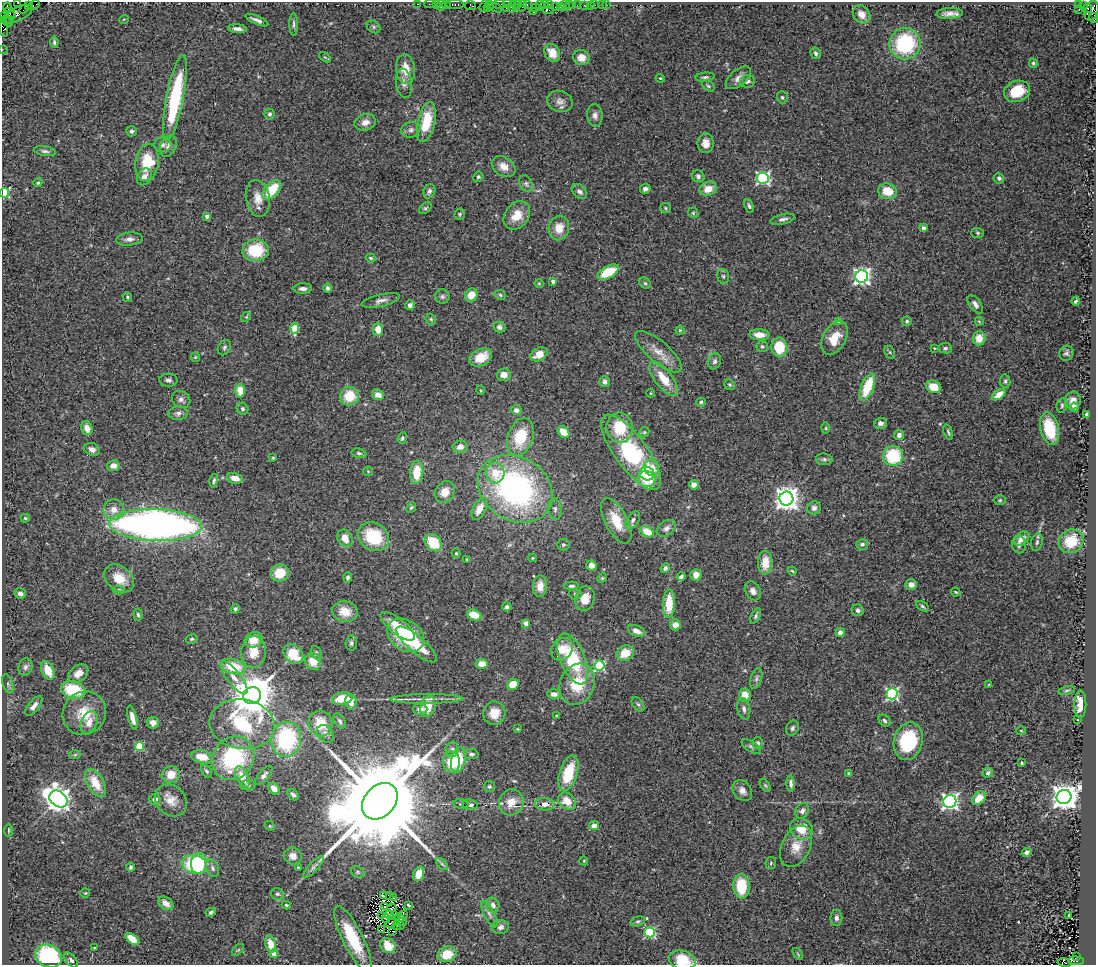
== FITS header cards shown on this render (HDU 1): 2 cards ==
NAXIS1  =                 1094
NAXIS2  =                  963

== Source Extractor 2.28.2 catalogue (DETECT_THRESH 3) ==
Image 1094 x 963 px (HDU 1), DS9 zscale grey, 1 PNG px = 1 image px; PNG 1098 x 967 px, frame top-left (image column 1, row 963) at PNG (2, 2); each listed source drawn as its Kron ellipse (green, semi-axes under 4 px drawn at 4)
Background 1.82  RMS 0.077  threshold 0.232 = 3 sigma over >= 5 px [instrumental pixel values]
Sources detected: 430; all 430 listed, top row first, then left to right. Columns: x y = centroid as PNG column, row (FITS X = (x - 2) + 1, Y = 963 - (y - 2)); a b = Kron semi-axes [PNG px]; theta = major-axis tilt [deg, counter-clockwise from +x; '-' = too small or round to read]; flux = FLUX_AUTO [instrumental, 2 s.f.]
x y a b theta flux
18 3 3 2 - 490
417 4 3 2 - 98
430 4 6 2 0 120
436 4 2 2 - 71
446 4 4 3 - 160
455 4 9 3 0 340
499 4 6 3 5 270
507 4 4 2 - 430
518 4 4 2 - 98
544 4 4 2 - 160
549 4 3 2 - 120
28 5 4 2 - 80
34 5 6 3 27 140
442 5 6 2 72 160
470 5 6 5 - 200
489 5 4 3 - 200
527 5 3 3 - 160
540 5 5 3 - 260
569 5 3 2 - 78
573 5 3 2 - 94
577 5 2 2 - 24
584 5 3 3 - 240
590 5 3 2 - 31
595 5 2 2 - 31
603 5 2 2 - 12
607 5 2 2 - 22
1078 5 3 2 - 170
1083 5 3 2 - 64
485 6 7 3 61 160
522 6 6 3 74 390
560 6 3 3 - 110
565 6 5 2 - 130
7 7 5 3 - 360
495 7 8 3 -28 540
512 7 6 4 85 550
535 7 2 2 - 130
555 7 2 2 - 140
507 8 2 2 - 82
516 8 4 2 - 300
1088 8 4 3 - 430
24 9 6 2 44 100
487 9 3 2 - 77
548 10 5 3 - 110
1079 10 3 2 - 12
1092 11 10 6 70 2200
534 12 3 3 - 9.9
10 13 6 3 -35 1700
950 13 13 5 4 33
17 14 16 6 25 1100
862 14 10 8 -48 47
5 16 4 3 - 78
12 16 3 3 - 920
1094 18 5 3 - 260
124 19 5 3 - 4
257 20 12 3 -23 20
8 22 5 3 - 1500
294 24 11 4 -89 13
3 27 10 4 -80 420
374 27 7 5 -38 11
237 29 9 4 -6 23
54 42 6 3 -81 9.4
905 44 16 15 - 450
2 50 2 2 - 36
552 53 9 7 -62 78
816 53 6 5 - 12
325 57 6 3 -36 5.7
581 58 8 7 - 58
1033 63 5 4 - 9
405 69 15 9 -84 80
705 77 10 4 6 12
660 78 4 4 - 5.4
738 78 15 8 39 35
747 81 7 6 - 21
404 83 15 8 -80 29
708 86 7 5 -39 8.9
1017 91 13 10 20 170
782 97 6 5 - 9.5
175 98 43 8 79 520
560 101 13 10 -16 34
270 114 5 5 - 12
595 115 11 8 -85 25
365 122 11 8 17 38
426 122 20 8 77 180
411 130 9 7 17 20
132 131 5 5 - 13
706 143 10 8 88 40
163 145 9 7 6 20
168 146 11 7 65 25
45 151 11 4 -9 15
147 162 18 12 81 170
504 167 13 9 -34 46
698 176 6 5 - 18
144 177 9 6 60 29
478 177 5 5 - 8.6
763 178 6 5 - 850
999 178 5 5 - 15
38 183 5 4 - 7.7
526 184 9 6 -64 14
645 189 5 4 - 19
708 189 9 7 21 67
272 190 12 6 48 160
429 191 7 5 63 16
579 191 9 6 -43 18
887 191 9 8 - 98
4 193 5 4 - 470
258 198 18 12 -79 66
749 206 7 4 -68 11
425 208 7 5 36 9.8
665 208 5 5 - 7.2
693 213 6 4 -47 7.7
460 214 6 5 - 10
517 215 15 11 53 89
207 216 4 3 - 25
783 219 12 5 12 19
559 228 12 10 79 69
924 228 3 3 - 25
978 233 6 5 - 8.2
129 239 13 6 7 25
256 250 13 11 5 230
371 258 5 3 - 7.2
608 272 12 6 28 170
723 276 8 5 -73 10
862 276 6 6 - 1900
553 281 4 3 - 23
539 283 5 3 - 4.5
645 283 6 5 - 8.7
303 288 9 5 1 24
327 288 5 4 - 18
471 295 7 6 - 71
500 295 6 4 -23 8.1
127 297 5 4 - 8.9
442 297 7 7 - 14
381 300 19 6 13 29
1076 301 4 3 - 9.6
975 304 10 5 -55 22
410 305 5 4 - 23
246 317 5 4 - 5.9
431 319 6 5 - 7.5
907 321 5 4 - 9.3
979 321 4 3 - 4.5
838 322 4 3 - 40
499 327 6 5 - 22
295 328 5 4 - 140
378 329 6 5 - 54
680 330 4 4 - 6.5
759 335 10 5 -3 68
834 338 18 11 60 100
979 338 7 6 - 64
762 346 6 5 - 10
779 347 9 8 - 150
224 348 8 6 59 13
934 348 3 2 - 4.6
945 348 7 5 -11 10
658 352 29 10 -41 78
890 352 7 5 -60 8.9
1066 353 7 7 - 13
539 354 9 6 29 62
195 357 5 4 - 5.6
481 357 12 8 28 110
714 361 8 6 71 16
504 375 7 6 - 41
664 379 20 8 -52 100
168 380 9 6 -1 18
1005 381 7 5 -79 9.9
605 382 5 5 - 20
730 385 6 5 - 7.5
867 387 14 6 69 190
933 387 7 6 - 87
480 390 4 3 - 4.3
240 391 7 5 -87 85
651 393 4 3 - 3.8
378 395 6 5 - 35
999 395 7 4 35 61
349 396 9 9 - 140
181 399 9 8 - 25
1073 401 9 8 - 39
701 402 5 4 - 13
1062 405 7 5 78 9.6
1074 407 4 4 - 34
242 409 6 5 - 12
516 410 5 4 - 25
178 413 10 6 1 19
1087 414 4 3 - 13
880 423 6 5 - 19
87 428 7 5 -74 40
620 428 15 13 -82 180
826 428 6 4 90 6.3
1050 429 16 9 -76 190
563 432 7 5 -46 74
644 432 5 4 - 6.5
948 432 8 3 -70 8
899 435 5 5 - 24
520 437 19 12 71 190
402 438 6 4 71 8.9
460 447 7 6 - 31
92 449 8 6 -23 22
631 452 45 16 -54 510
359 453 7 4 -8 11
893 456 10 9 - 290
273 458 3 3 - 5.5
824 459 8 6 -8 13
113 466 6 5 - 34
652 468 8 7 - 58
368 471 5 4 - 5.8
417 472 12 6 86 110
495 473 10 9 - 96
647 474 7 6 - 180
235 478 8 5 -13 49
647 479 9 8 - 72
214 481 7 4 78 9.6
694 485 5 4 - 43
515 489 39 31 -31 1400
445 492 11 9 56 58
786 499 7 7 - 5100
1000 500 6 5 - 7.3
411 507 6 4 49 7.6
814 508 7 6 - 24
479 509 12 6 63 62
555 509 11 6 -86 19
114 510 10 10 - 50
25 518 4 4 - 7.5
633 520 10 6 58 16
616 521 25 11 -63 120
155 525 46 16 -2 3300
666 528 10 7 34 23
647 532 7 5 -31 88
373 537 16 13 -32 250
345 538 9 7 -59 63
1022 539 8 6 39 47
1071 541 13 11 37 170
1037 542 9 5 80 12
433 543 9 7 -46 160
862 544 6 5 - 14
563 545 6 6 - 10
1019 545 9 7 -89 19
456 553 5 4 - 7.2
533 558 4 4 - 6
467 560 3 3 - 5.3
765 563 12 7 87 85
591 566 5 5 - 33
665 568 5 4 - 18
792 571 4 3 - 4.7
280 573 9 8 - 120
696 575 6 5 - 42
681 577 4 3 - 18
119 578 16 12 -40 95
348 578 5 4 - 13
602 578 5 4 - 5.7
911 584 6 5 - 39
540 586 11 7 86 47
571 586 8 4 3 12
119 590 6 4 -1 8.7
753 591 10 7 -59 25
956 592 5 3 - 6.3
20 594 6 5 - 25
575 594 6 5 - 10
585 599 12 9 75 68
669 604 14 6 88 130
922 606 7 4 -32 9.2
507 607 4 4 - 18
235 609 5 4 - 9.9
858 610 6 6 - 16
345 612 13 10 -9 87
138 615 6 4 -83 10
474 615 7 5 -19 82
756 616 8 4 61 12
526 623 4 4 - 70
675 625 5 5 - 40
398 626 21 8 -38 120
636 631 9 5 -22 33
840 632 5 4 - 23
406 635 20 15 -34 350
192 639 6 4 16 9.2
253 640 9 7 28 79
351 643 7 5 83 13
417 644 25 8 -41 140
562 649 12 10 52 83
253 652 16 12 86 91
316 653 7 5 -67 9.9
625 653 9 7 26 85
293 654 11 8 -45 130
573 659 27 12 -68 320
313 662 9 8 - 66
482 664 6 5 - 57
599 665 5 5 - 460
233 666 12 7 -14 160
25 667 8 7 - 20
48 670 10 6 -66 96
78 674 11 8 38 52
234 677 20 7 -52 54
756 678 10 5 73 15
8 684 10 5 -71 14
513 684 6 5 - 67
577 684 21 17 67 180
989 685 4 3 - 5.1
73 690 12 8 -14 230
1067 690 8 3 9 6.6
554 694 7 5 0 31
892 694 5 5 - 930
745 695 6 6 - 67
252 696 9 8 - 20000
342 698 10 6 9 110
426 699 36 5 1 48
351 702 8 5 -82 45
638 704 8 5 -52 10
1080 704 13 6 89 79
34 706 12 5 51 33
428 707 10 7 76 88
420 709 7 5 0 29
744 709 11 6 -78 21
84 713 22 21 - 150
494 713 12 11 - 74
557 716 3 3 - 13
132 718 12 4 -76 37
1077 719 3 2 - 5.5
340 721 8 5 -53 12
885 721 7 5 -46 13
89 722 12 8 65 53
153 722 6 6 - 32
321 723 13 12 - 130
242 724 33 24 -8 480
792 728 8 6 66 13
518 729 4 3 - 4.3
1021 731 5 3 - 4.5
325 734 10 7 -51 22
286 739 17 15 82 550
908 741 19 14 75 420
758 743 6 5 - 14
140 746 4 4 - 250
751 746 10 5 -34 13
452 749 7 6 - 16
471 754 7 5 -8 13
75 755 6 4 3 7.5
202 757 11 6 -11 88
233 758 23 20 49 490
458 760 13 7 79 160
452 762 10 8 -90 120
1022 763 3 3 - 6.1
207 771 7 4 -56 12
568 773 18 9 73 210
849 773 3 3 - 8.5
988 773 5 5 - 12
171 774 9 8 - 74
264 775 11 5 50 19
242 777 11 6 -62 82
95 783 15 8 -60 110
791 784 8 4 -85 18
248 785 7 5 8 13
765 785 7 4 -54 8.2
489 787 5 5 - 9.5
274 789 6 5 - 52
742 791 11 8 -51 34
293 795 7 4 -48 17
1064 797 7 7 - 7300
979 798 8 5 44 75
58 799 10 7 -36 5600
155 800 5 5 - 25
171 800 17 14 -44 65
380 801 20 15 48 140000
567 801 10 7 -39 82
950 801 6 6 - 1500
511 802 13 12 - 81
461 804 7 4 -6 9.3
545 804 10 6 -3 44
470 805 7 5 -11 22
802 811 8 6 60 20
270 826 5 4 - 6.4
594 826 5 4 - 48
801 829 12 10 -32 93
8 830 6 3 -90 6.2
796 846 22 14 63 83
1027 852 5 4 - 13
293 856 9 8 - 33
584 861 4 3 - 4.8
199 863 10 8 85 420
771 863 6 5 - 7.9
194 864 13 9 -11 230
442 864 7 4 -45 10
130 867 4 4 - 9.4
314 867 14 4 46 18
212 868 9 6 -67 17
298 868 3 3 - 7
358 872 7 5 -24 9.2
419 874 7 5 71 63
741 886 12 8 -89 190
85 893 5 5 - 5.4
277 894 6 5 - 9.8
383 895 4 2 - 10
389 896 2 2 - 3.5
393 898 2 2 - 1.3
166 903 8 5 -36 39
286 905 4 3 - 7
408 905 3 2 - 6.6
493 905 7 6 - 26
385 907 3 2 - 3.6
392 908 5 2 - 4
211 912 5 4 - 9.8
489 914 14 5 -63 21
389 915 4 3 - 3
403 915 4 2 - 10
1069 915 3 2 - 4
382 916 3 3 - 4.7
395 916 4 2 - 3.1
400 918 5 2 - 0.53
836 918 8 6 -89 18
386 919 4 2 - 5.7
638 921 8 4 14 9.3
402 922 3 2 - 0.59
391 923 5 2 - 5.5
396 925 2 2 - 4.9
400 925 2 2 - 2.3
500 927 8 7 - 25
381 930 3 2 - 6.3
393 931 2 2 - 40
650 932 5 5 - 390
132 939 8 4 -36 88
353 939 36 10 -63 270
271 944 8 5 -77 79
388 946 8 7 - 100
94 947 3 2 - 3.4
238 950 7 4 44 7.7
274 954 4 4 - 59
447 954 9 8 - 110
798 954 7 3 -53 6.8
49 956 14 11 -26 470
1076 956 3 3 - 230
71 960 9 5 -49 15
682 960 14 9 -12 140
1076 961 8 4 -3 1500
1064 963 6 3 -17 320
At the frame edge (FLAGS 8, measured only in part): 8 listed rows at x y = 18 3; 1092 11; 1094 18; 3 27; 2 50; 4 193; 682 960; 1064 963